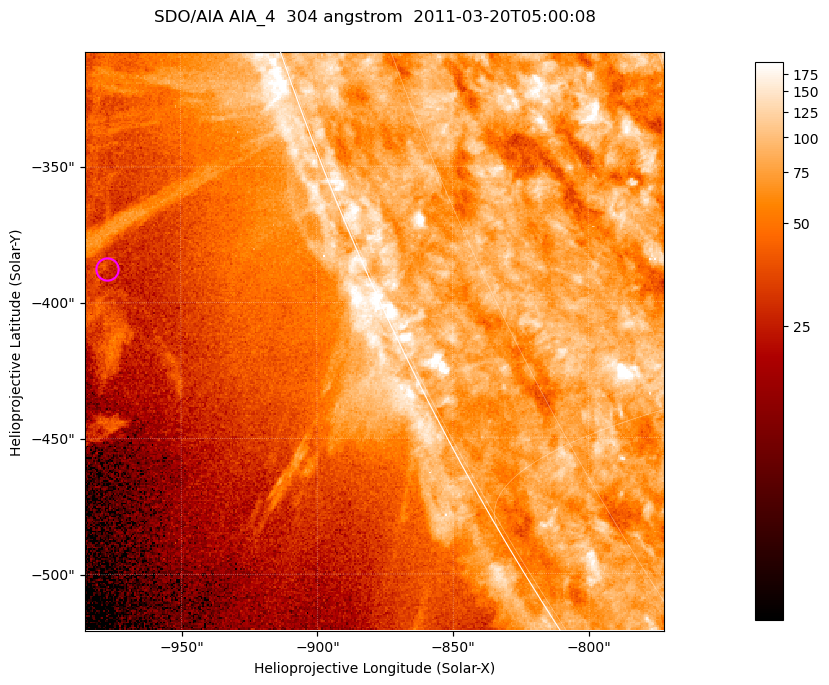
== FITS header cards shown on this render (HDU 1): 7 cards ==
TELESCOP= 'SDO/AIA '           / For AIA: SDO/AIA
INSTRUME= 'AIA_4   '           / For AIA: AIA_ATA1, AIA_ATA2, AIA_ATA3 or AIA_AT
WAVELNTH=                  304 / [angstrom] Wavelength
WAVEUNIT= 'angstrom'           / Wavelength unit: angstrom
DATE-OBS= '2011-03-20T05:00:08.123' / [ISO] Date when observation started; ISO 8
CTYPE1  = 'HPLN-TAN'           / CTYPE1; Typically HPLN
CTYPE2  = 'HPLT-TAN'           / CTYPE2; Typically HPLT

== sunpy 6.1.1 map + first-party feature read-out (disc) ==
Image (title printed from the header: SDO/AIA AIA_4  304 angstrom  2011-03-20T05:00:08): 355 x 355 px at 0.6 arcsec/px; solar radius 964 arcsec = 1606 px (partial field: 0.7% of the solar disc is inside the frame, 45% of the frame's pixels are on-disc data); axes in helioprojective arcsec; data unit not stated in the header (colour bar unlabelled)
Orientation: roll -0.132 deg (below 1 deg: not rotated)
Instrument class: DISC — disc imager (sunpy class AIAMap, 304 A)
Bright regions (active regions / flare kernels): reference = the on-disc median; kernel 3 px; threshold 5 sigma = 107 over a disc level ~79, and >= 1.15x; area >= 126 px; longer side >= 4 px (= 2.4 arcsec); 0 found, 0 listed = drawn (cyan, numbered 1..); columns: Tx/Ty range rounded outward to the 2 arcsec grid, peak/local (2 s.f.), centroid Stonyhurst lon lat
Off-limb structures (1.02-1.3 R_sun): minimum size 63 px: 7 found; the strongest spans PA ~110..115 deg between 1.05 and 1.11 R_sun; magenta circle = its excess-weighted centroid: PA ~110 deg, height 1.09 R_sun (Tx ~-978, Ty ~-388 arcsec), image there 1.5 x the reference